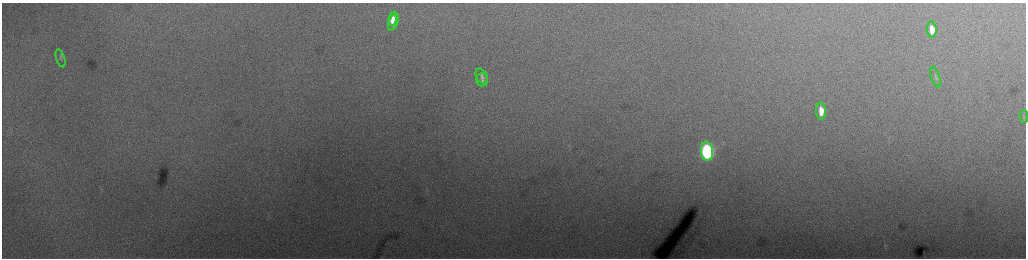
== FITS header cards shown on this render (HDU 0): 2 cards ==
NAXIS1  =                 2048 /fastest changing axis
NAXIS2  =                  512 /next to fastest changing axis

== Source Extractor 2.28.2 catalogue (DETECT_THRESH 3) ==
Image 2048 x 512 px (HDU 0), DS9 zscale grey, zoomed out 1/2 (1 PNG px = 2 x 2 image px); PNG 1028 x 260 px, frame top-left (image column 1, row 511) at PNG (2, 3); each listed source drawn as its Kron ellipse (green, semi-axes under 4 px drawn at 4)
Background 232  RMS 4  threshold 12.1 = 3 sigma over >= 5 px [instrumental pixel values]
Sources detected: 10; all 10 listed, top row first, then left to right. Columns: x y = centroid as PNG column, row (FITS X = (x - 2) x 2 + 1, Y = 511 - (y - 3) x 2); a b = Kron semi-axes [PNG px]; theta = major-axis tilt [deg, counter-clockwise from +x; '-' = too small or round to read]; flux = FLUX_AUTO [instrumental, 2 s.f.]
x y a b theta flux
393 19 7 4 79 8700
393 22 9 4 67 11000
932 30 8 4 -85 7700
61 58 9 4 -73 1700
482 76 8 5 -60 2200
936 77 11 4 -71 1800
482 80 6 6 - 2100
821 111 8 5 -84 9900
1024 117 6 2 -90 1300
707 151 9 6 -84 190000